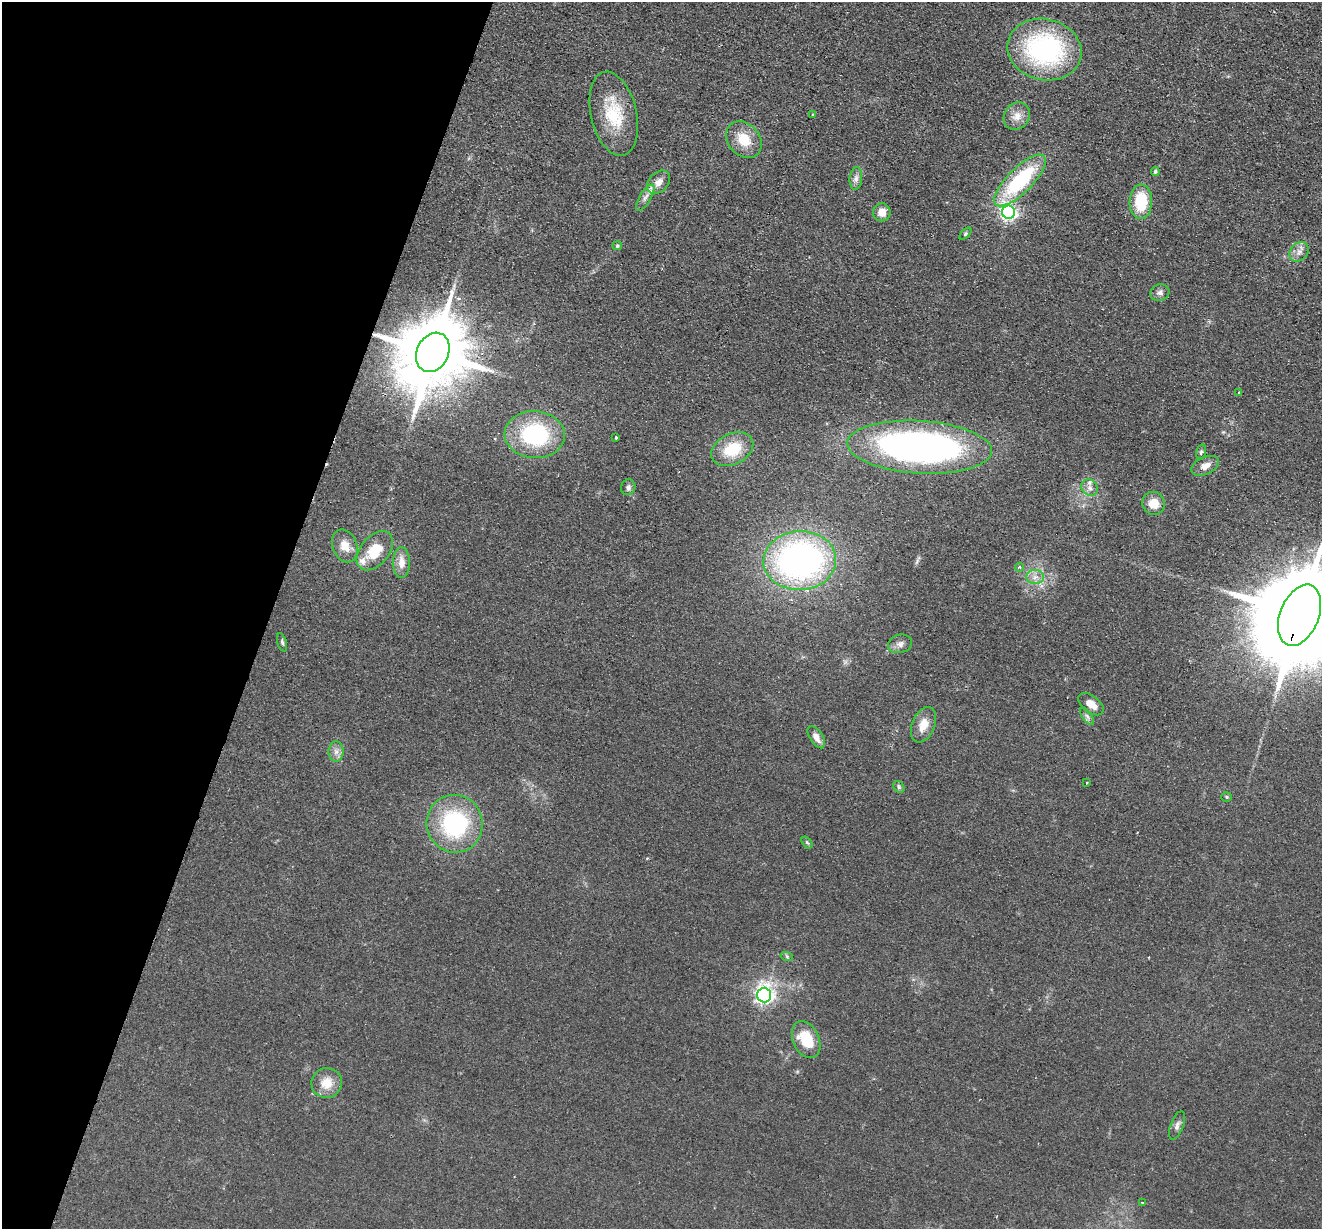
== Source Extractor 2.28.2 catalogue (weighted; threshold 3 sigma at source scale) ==
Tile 9 of 4 x 4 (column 1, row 3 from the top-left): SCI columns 21-1340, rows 1415-2641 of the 5321 x 5409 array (HDU 1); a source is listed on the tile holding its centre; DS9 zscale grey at full resolution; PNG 1324 x 1231 px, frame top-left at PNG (2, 2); each listed source drawn as its Kron ellipse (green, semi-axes under 4 px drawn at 4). Shown black and unused: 20% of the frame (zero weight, under 2 of 3 exposures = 3% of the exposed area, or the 3 px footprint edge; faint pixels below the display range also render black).
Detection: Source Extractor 2.28.2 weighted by HDU 2 'WHT'; one run over the whole footprint, this tile lists its part. Background 0.0578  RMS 0.0092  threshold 0.0416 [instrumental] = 3 sigma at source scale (4.5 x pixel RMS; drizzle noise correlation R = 1.50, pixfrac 1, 0.05/0.05 arcsec/px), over >= 5 px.
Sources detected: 56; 1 cosmic-ray / hot-pixel residue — neither listed nor drawn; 2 inside a brighter listed object's ellipse — not listed separately; the other 53 listed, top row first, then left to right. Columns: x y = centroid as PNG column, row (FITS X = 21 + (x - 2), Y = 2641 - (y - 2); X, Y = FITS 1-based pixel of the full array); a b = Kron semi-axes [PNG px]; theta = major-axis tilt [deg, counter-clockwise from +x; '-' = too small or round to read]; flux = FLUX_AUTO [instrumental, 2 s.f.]
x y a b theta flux
1044 49 37 30 -14 150
614 114 43 23 -77 43
812 115 3 2 - 0.84
1017 116 14 12 55 9
744 140 20 15 -49 21
1155 171 4 4 - 2
856 178 11 6 85 4
1020 180 34 12 45 77
659 182 13 9 46 7.6
645 198 15 5 59 4.7
1141 202 17 11 89 34
882 212 9 9 - 9
1009 212 6 6 - 290
965 234 7 4 45 1.3
617 246 5 4 - 1.1
1299 252 10 8 46 5.4
1160 293 10 8 16 3.6
433 352 20 16 64 9800
1239 393 3 3 - 1.5
535 435 30 23 -4 91
616 438 3 3 - 1.4
920 447 72 26 -3 360
732 449 22 15 26 32
1201 452 7 4 73 1.6
1205 466 15 8 24 7.3
628 487 8 7 - 2.9
1090 488 9 7 -45 3.9
1153 503 11 11 - 13
345 546 17 12 -67 12
375 551 22 14 50 27
800 561 36 29 3 310
401 562 15 8 -89 9.8
1019 567 4 4 - 1.1
1035 577 9 7 5 5.2
1300 615 32 19 68 24000
282 642 9 4 -74 1.9
900 644 12 9 14 4.8
1091 704 14 8 -38 9.6
1087 716 10 4 -54 3
923 725 19 11 68 12
816 737 12 6 -57 5.9
336 752 10 7 89 4.6
1087 783 3 3 - 1.8
899 787 6 5 - 1.6
1226 797 5 4 - 1.2
455 824 29 28 - 99
807 842 7 4 -53 1.3
787 957 6 4 -20 1.5
764 995 7 7 - 340
806 1040 19 13 -66 30
327 1083 15 15 - 15
1177 1125 15 6 69 3.9
1142 1203 3 3 - 1.7
Overlapping masked pixels (flux is a lower limit): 3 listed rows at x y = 433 352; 800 561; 1300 615
Isophote crosses this tile's border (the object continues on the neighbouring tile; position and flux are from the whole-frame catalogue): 1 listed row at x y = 1300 615